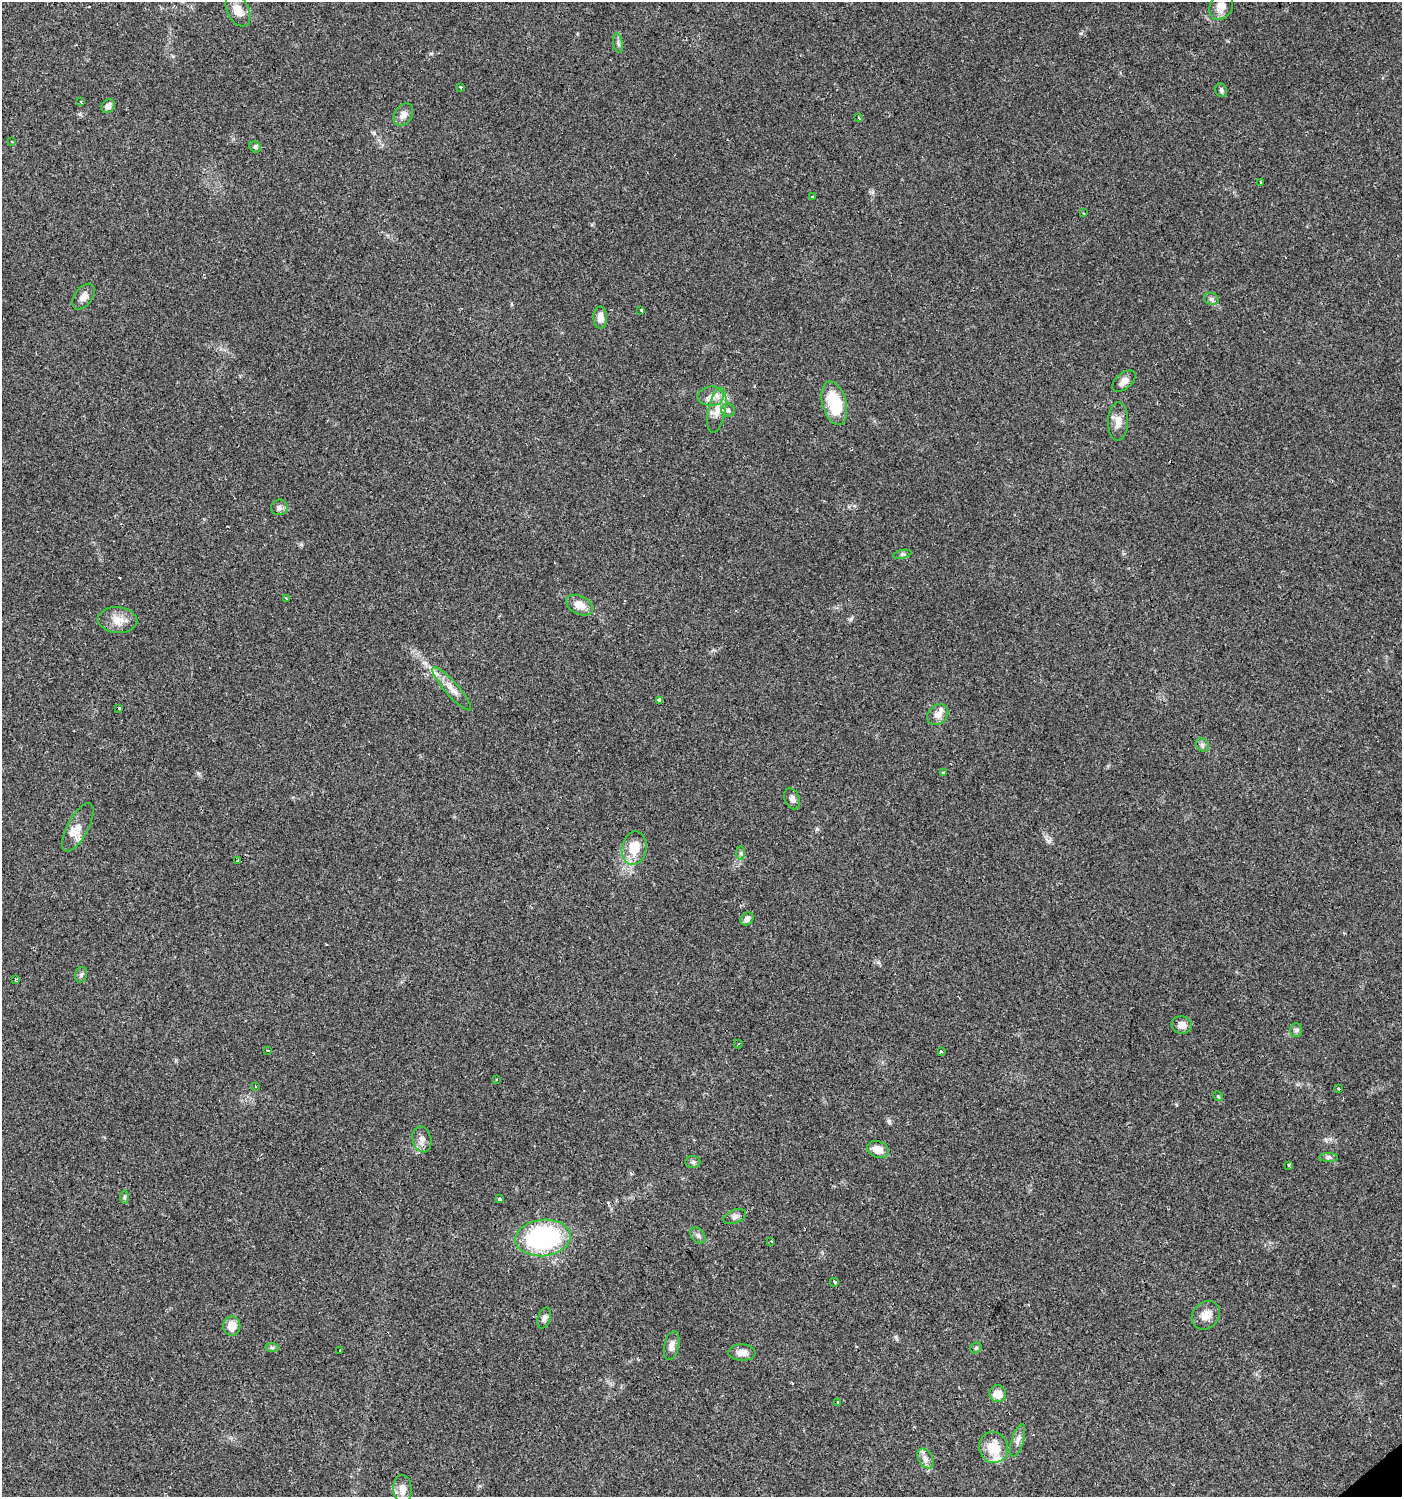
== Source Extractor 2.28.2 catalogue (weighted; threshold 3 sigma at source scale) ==
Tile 6 of 4 x 4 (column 2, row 2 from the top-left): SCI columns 1597-2996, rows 2992-4486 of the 5931 x 5985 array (HDU 1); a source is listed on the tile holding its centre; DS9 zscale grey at full resolution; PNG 1404 x 1499 px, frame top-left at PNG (2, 2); each listed source drawn as its Kron ellipse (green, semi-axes under 4 px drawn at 4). Shown black and unused: <1% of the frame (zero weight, under 2 of 3 exposures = <1% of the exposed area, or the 3 px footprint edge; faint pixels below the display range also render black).
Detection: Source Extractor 2.28.2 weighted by HDU 2 'WHT'; one run over the whole footprint, this tile lists its part. Background 0.0612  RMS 0.0057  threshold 0.0255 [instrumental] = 3 sigma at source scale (4.5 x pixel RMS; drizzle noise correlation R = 1.50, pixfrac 1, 0.0396/0.0396 arcsec/px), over >= 5 px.
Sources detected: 88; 7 cosmic-ray / hot-pixel residue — neither listed nor drawn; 3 inside a brighter listed object's ellipse — not listed separately; the other 78 listed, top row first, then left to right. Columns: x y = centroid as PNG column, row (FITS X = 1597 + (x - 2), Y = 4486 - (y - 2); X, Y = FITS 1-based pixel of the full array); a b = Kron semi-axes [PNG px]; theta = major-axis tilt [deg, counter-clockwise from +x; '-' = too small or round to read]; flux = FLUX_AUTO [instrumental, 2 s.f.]
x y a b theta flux
1221 6 14 11 58 5.4
238 10 17 11 -63 6.2
618 43 10 4 -78 1.4
461 88 3 3 - 2.8
1221 90 7 5 -69 1.3
81 102 4 2 - 0.64
108 106 7 6 - 2.6
403 115 12 8 55 3.4
859 118 4 2 - 0.71
12 141 3 3 - 2.6
255 147 6 5 - 1.1
1260 182 3 2 - 0.66
812 197 3 2 - 0.83
1083 213 3 2 - 0.83
84 296 15 9 52 3.7
1211 299 8 6 -21 1.4
641 310 3 3 - 1.5
600 318 11 7 -89 3.8
1124 381 14 7 39 3.3
711 396 13 9 4 4.6
834 403 22 12 -76 25
717 410 22 8 78 6.6
728 410 7 6 - 1.5
1118 421 19 10 88 5.9
279 507 8 7 - 1.9
902 554 9 4 13 0.99
286 598 2 2 - 0.54
580 605 14 9 -27 6
118 620 20 13 -5 7
452 689 28 6 -49 5.6
659 700 4 3 - 6.9
119 708 3 3 - 1.9
938 715 11 9 43 4.9
1202 745 7 6 - 1.3
944 773 4 3 - 1.6
792 799 11 7 -67 2.2
78 827 27 10 62 6.9
634 848 17 12 78 12
741 853 7 4 -90 1.1
237 861 3 2 - 0.41
747 919 7 6 - 2
81 975 8 5 72 1.3
16 979 4 3 - 0.88
1182 1025 10 8 -10 4
1296 1030 7 6 - 1.4
738 1044 4 2 - 0.46
267 1051 3 3 - 2.4
941 1051 3 3 - 3.1
496 1079 3 3 - 1.6
256 1086 3 2 - 0.86
1338 1088 4 2 - 0.59
1218 1096 5 4 - 0.66
422 1139 13 9 -76 3.2
878 1149 11 8 -23 5.8
1329 1157 9 4 0 1.4
693 1162 7 6 - 1.3
1289 1165 4 3 - 2.6
124 1197 7 4 -90 0.86
500 1199 3 3 - 3.8
735 1217 12 6 21 2.1
698 1235 9 6 -48 1.6
543 1238 28 18 6 79
771 1241 3 3 - 1.7
834 1282 4 3 - 3.4
1206 1315 15 13 48 5.9
544 1318 11 6 71 1.9
232 1326 9 8 - 6.8
672 1346 15 7 78 3.4
272 1347 7 4 -1 0.97
976 1348 6 5 - 0.88
340 1350 3 3 - 1.2
742 1353 14 8 -3 4
998 1394 8 8 - 6.5
838 1402 3 3 - 2.7
1018 1440 17 6 73 2.8
993 1447 16 14 -69 11
926 1458 11 7 -61 2.9
402 1489 14 9 -87 5.5
Unlisted compact peaks at least as high as the median listed source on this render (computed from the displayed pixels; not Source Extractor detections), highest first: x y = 889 1121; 1049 841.